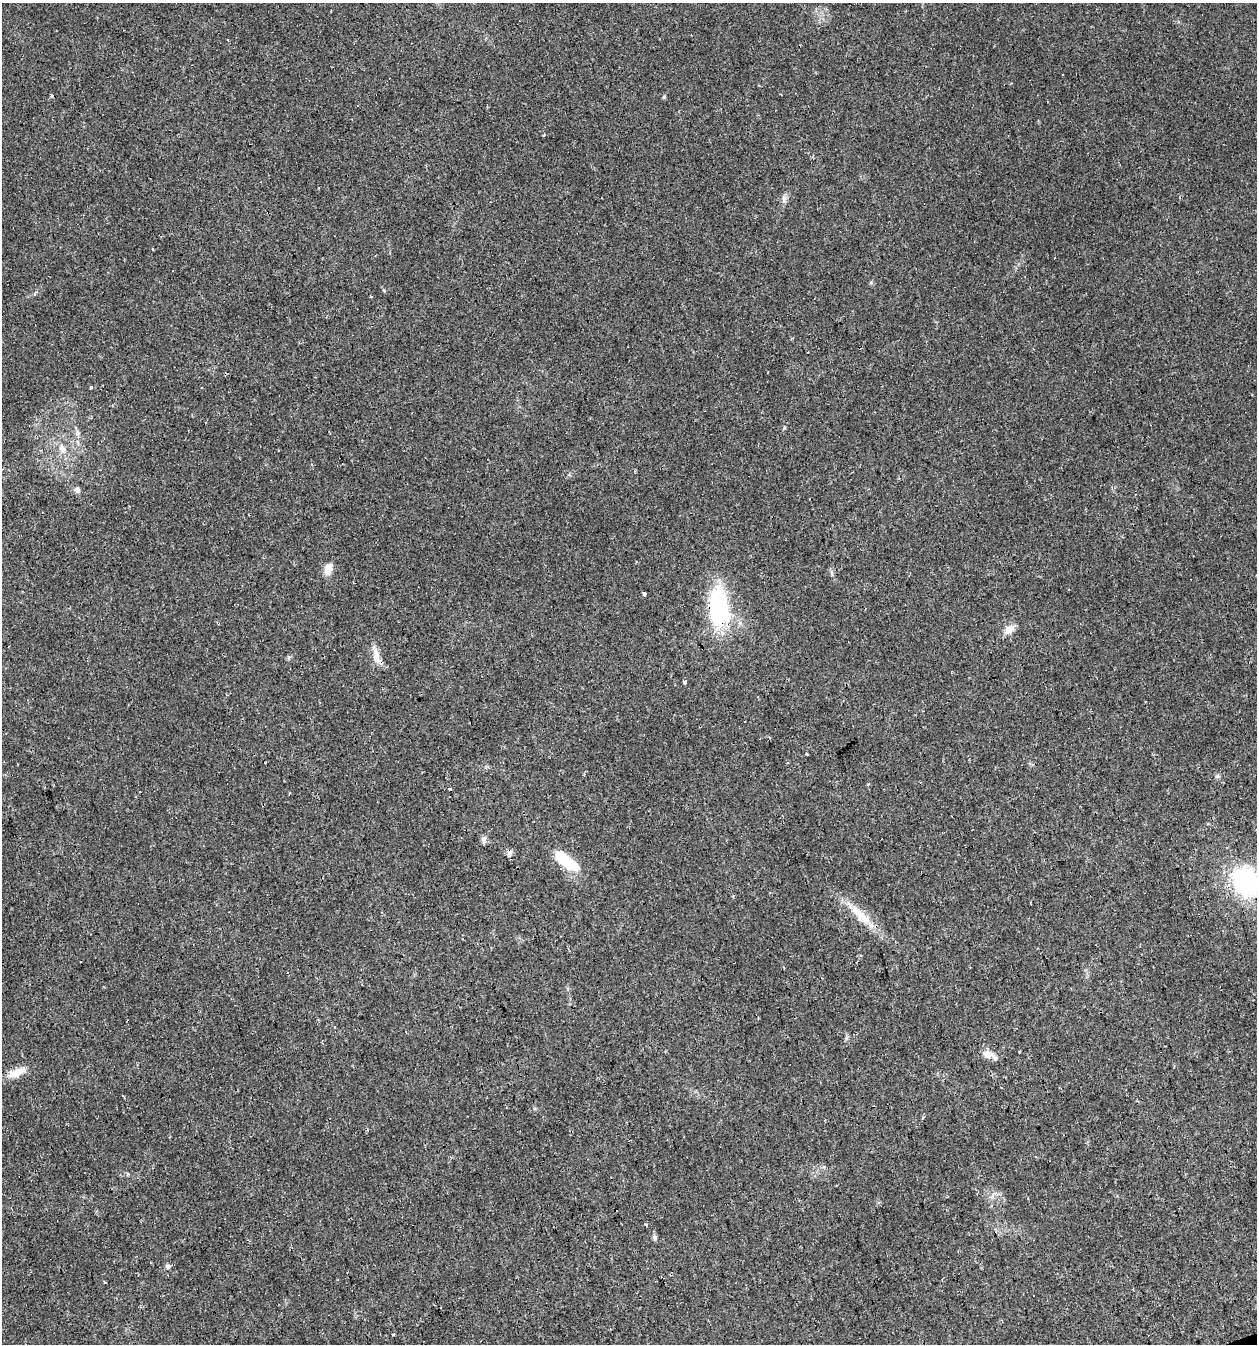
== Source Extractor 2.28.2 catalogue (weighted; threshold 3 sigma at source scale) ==
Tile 6 of 4 x 4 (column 2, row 2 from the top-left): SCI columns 1316-2570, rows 2687-4028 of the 5194 x 5371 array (HDU 1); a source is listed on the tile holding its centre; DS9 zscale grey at full resolution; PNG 1259 x 1346 px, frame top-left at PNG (2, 3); no overlay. Shown black and unused: <1% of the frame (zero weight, under 2 of 3 exposures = <1% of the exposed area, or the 3 px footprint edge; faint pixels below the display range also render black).
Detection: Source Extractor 2.28.2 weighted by HDU 2 'WHT'; one run over the whole footprint, this tile lists its part. Background 0.0241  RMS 0.0031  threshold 0.0139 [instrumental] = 3 sigma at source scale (4.5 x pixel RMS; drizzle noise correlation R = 1.50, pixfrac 1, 0.0396/0.0396 arcsec/px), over >= 5 px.
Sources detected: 39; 6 cosmic-ray / hot-pixel residue — not listed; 1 inside a brighter listed object's ellipse — not listed separately; the other 32 listed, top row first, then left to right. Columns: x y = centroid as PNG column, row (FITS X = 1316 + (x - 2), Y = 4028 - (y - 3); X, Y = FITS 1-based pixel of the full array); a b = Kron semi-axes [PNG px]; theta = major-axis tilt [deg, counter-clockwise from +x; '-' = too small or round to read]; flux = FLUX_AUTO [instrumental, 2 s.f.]
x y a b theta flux
51 96 4 3 - 0.5
664 97 5 4 - 0.36
357 105 3 2 - 0.3
544 135 3 3 - 1.1
371 297 3 3 - 1.4
807 352 3 3 - 0.79
91 387 3 3 - 0.84
77 433 7 4 90 0.72
62 449 12 8 -61 2.2
77 490 6 6 - 1.3
328 569 14 8 72 3.2
832 572 8 3 -71 0.59
644 593 3 3 - 0.96
718 607 37 18 -86 35
1009 629 15 10 38 2.6
376 656 23 9 -81 3.1
684 682 4 3 - 14
806 754 3 3 - 0.87
1217 776 6 6 - 0.57
450 789 3 3 - 0.88
484 839 10 6 -90 1
509 853 9 5 16 1.1
567 862 28 10 -37 13
1247 882 28 22 -48 42
860 915 41 12 -41 8
987 1054 10 9 - 2.1
15 1073 26 11 25 3.8
646 1224 4 3 - 0.31
655 1237 7 5 78 0.69
168 1266 7 5 0 0.71
105 1282 4 2 - 0.28
393 1334 3 3 - 1.2
Overlapping masked pixels (flux is a lower limit): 1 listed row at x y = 718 607
Isophote crosses this tile's border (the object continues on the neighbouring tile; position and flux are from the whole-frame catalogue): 1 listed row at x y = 1247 882
Unlisted compact peaks at least as high as the median listed source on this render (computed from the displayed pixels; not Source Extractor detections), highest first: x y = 784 200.